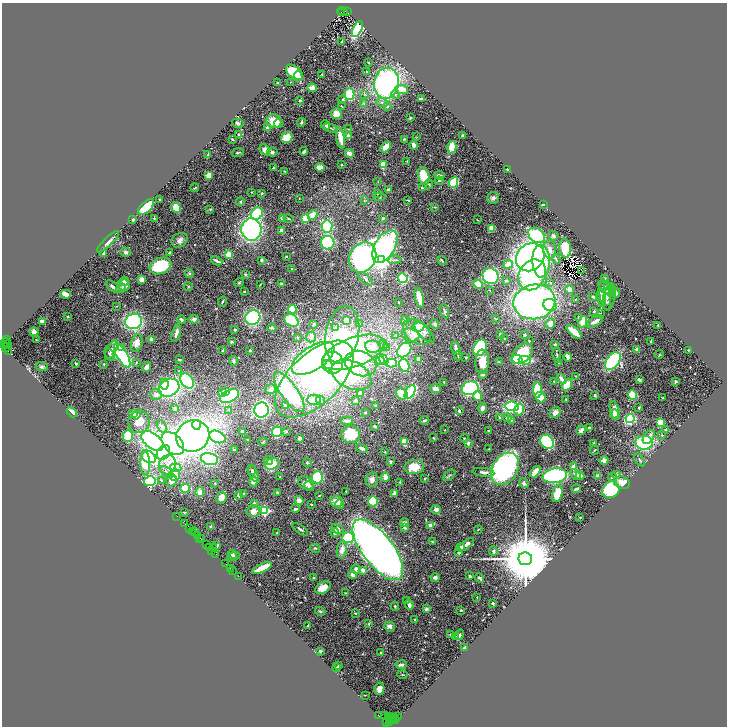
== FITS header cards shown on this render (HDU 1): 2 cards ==
NAXIS1  =                 1450
NAXIS2  =                 1448

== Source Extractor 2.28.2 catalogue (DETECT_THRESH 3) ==
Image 1450 x 1448 px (HDU 1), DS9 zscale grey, zoomed out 1/2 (1 PNG px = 2 x 2 image px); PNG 729 x 728 px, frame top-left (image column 2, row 1447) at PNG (2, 3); each listed source drawn as its Kron ellipse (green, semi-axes under 4 px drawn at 4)
Background 1.24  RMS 0.038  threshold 0.114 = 3 sigma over >= 5 px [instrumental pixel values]
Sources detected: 633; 48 cannot appear on this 1/2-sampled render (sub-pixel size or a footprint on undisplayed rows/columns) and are neither listed nor drawn; of the other 585, the 500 brightest by FLUX_AUTO listed and drawn (85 fainter detections omitted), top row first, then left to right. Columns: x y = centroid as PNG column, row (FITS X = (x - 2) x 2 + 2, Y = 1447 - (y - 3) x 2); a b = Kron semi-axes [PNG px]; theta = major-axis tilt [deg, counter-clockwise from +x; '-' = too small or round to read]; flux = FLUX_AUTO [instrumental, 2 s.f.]
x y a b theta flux
342 11 5 2 - 330
341 12 2 1 - 280
347 12 3 1 - 330
357 29 9 4 64 740
342 41 2 2 - 12
368 63 2 2 - 6.1
367 71 3 2 - 4.7
294 72 10 6 -38 220
322 74 3 3 - 6.1
298 76 5 3 - 37
290 82 2 1 - 3.9
278 83 3 3 - 11
386 83 15 12 80 1500
312 88 5 3 - 65
402 89 6 3 -13 140
349 94 6 5 - 330
395 94 4 3 - 13
365 95 3 3 - 6
421 99 4 2 - 17
300 100 3 3 - 13
342 100 4 3 - 9
364 103 3 3 - 11
382 103 6 4 -18 19
341 106 2 2 - 4.5
387 106 3 3 - 21
336 114 5 5 - 100
410 118 3 2 - 7.9
274 121 7 6 - 140
301 122 4 2 - 12
238 123 6 3 -14 14
278 123 4 3 - 26
326 125 5 3 - 18
268 128 4 3 - 68
331 128 7 2 -20 9.6
349 129 3 2 - 3.8
238 134 3 2 - 9.8
463 135 3 2 - 13
348 136 3 3 - 36
287 137 6 5 - 110
417 137 3 2 - 3.8
340 138 11 4 -80 110
232 139 3 2 - 6.6
404 139 4 3 - 7.5
414 145 4 3 - 44
386 147 6 3 46 90
452 147 6 4 75 96
265 150 6 4 -53 55
304 151 4 2 - 16
272 152 5 4 - 17
238 153 6 2 12 8.4
349 153 4 4 - 44
208 155 4 2 - 9.2
407 161 3 2 - 3.9
341 165 3 2 - 4.2
383 165 4 3 - 100
273 167 3 2 - 4.8
320 167 5 3 - 98
507 169 2 2 - 13
284 171 3 2 - 7.7
209 175 3 3 - 110
439 175 5 3 - 29
424 176 9 5 -71 180
439 181 4 2 - 6.9
378 182 3 2 - 4.3
454 182 6 3 69 420
429 184 4 3 - 11
195 188 4 2 - 8.8
422 188 4 2 - 9
388 189 3 2 - 12
252 192 3 3 - 5.5
262 193 2 2 - 6.8
377 194 3 2 - 4
379 197 6 3 4 11
299 198 2 1 - 4.4
493 198 6 6 - 23
159 199 2 2 - 6.5
408 200 4 2 - 7
240 201 4 4 - 11
364 201 3 2 - 4.3
543 204 3 2 - 8
146 207 10 5 42 190
176 207 5 4 - 80
435 207 4 3 - 4.7
210 209 3 3 - 6.7
257 214 6 5 - 420
313 215 5 3 - 89
283 218 3 3 - 45
306 218 3 3 - 160
383 218 3 3 - 10
154 219 3 3 - 6.9
289 219 5 2 - 6.2
133 220 3 2 - 7.7
477 220 2 2 - 4.3
327 226 6 5 - 470
492 228 4 3 - 83
251 229 11 10 - 1800
282 231 3 3 - 35
536 235 9 6 -39 590
553 236 5 5 - 20
180 240 8 7 - 36
108 242 14 4 44 38
328 243 7 6 - 460
385 246 18 10 59 1100
565 248 9 6 -82 150
550 249 9 6 -87 49
125 252 5 4 - 21
169 253 3 2 - 21
104 254 3 2 - 30
229 254 4 3 - 150
286 256 2 2 - 5.5
363 257 16 13 58 2100
530 257 15 13 42 2500
556 259 5 2 - 10
262 260 4 3 - 10
381 260 4 4 - 7500
395 260 6 3 5 12
216 261 6 3 -27 27
442 261 5 3 - 13
541 261 16 9 -89 420
508 264 5 3 - 62
160 266 11 8 21 330
292 269 3 2 - 6.6
581 270 2 1 - 4
189 273 4 4 - 8.6
245 275 3 3 - 8.3
532 275 16 13 59 1000
491 276 8 7 - 820
403 278 5 4 - 330
604 278 3 3 - 6.5
142 279 4 3 - 63
365 279 9 3 -42 18
124 281 5 4 - 24
506 281 3 3 - 9.7
239 282 5 3 - 9.4
550 282 2 2 - 4.3
281 284 3 3 - 11
478 284 5 4 - 93
124 285 6 5 - 42
260 285 3 1 - 4.2
188 286 4 3 - 7.1
113 287 9 3 -37 34
605 287 7 5 -56 19
121 288 5 4 - 14
609 289 7 3 -71 13
490 290 2 2 - 4
570 290 4 3 - 53
244 291 3 2 - 4.2
616 293 5 2 - 42
66 294 5 3 - 110
605 295 16 5 -81 75
593 297 3 2 - 10
609 297 14 6 78 29
419 298 10 3 -77 120
602 298 9 3 -82 44
575 299 3 2 - 4.2
222 302 5 2 - 8.8
399 302 2 2 - 4.1
534 302 21 17 12 2700
550 305 7 6 - 200
117 306 3 2 - 4.9
292 309 4 4 - 280
444 311 7 4 -69 18
594 311 4 3 - 5.5
600 314 3 3 - 10
67 316 2 2 - 15
253 318 8 7 - 880
496 318 3 2 - 5.1
578 318 4 3 - 7.3
194 319 5 4 - 24
181 320 4 3 - 13
291 320 7 5 -33 400
346 320 4 3 - 50
405 320 4 3 - 8.9
134 321 8 7 - 1100
595 321 9 3 31 41
42 322 4 3 - 37
583 322 6 4 75 130
314 324 3 3 - 9.4
360 324 4 3 - 13
435 324 5 3 - 18
550 324 5 4 - 53
658 325 2 2 - 7.1
418 327 6 4 9 100
272 328 4 3 - 14
336 328 4 4 - 17
235 330 2 2 - 10
34 332 4 3 - 33
417 332 16 11 -40 190
424 332 13 5 -49 30
574 332 9 3 -41 220
176 333 9 3 73 32
500 334 4 3 - 14
342 335 29 16 79 750
411 335 8 6 -8 37
524 335 3 3 - 6.6
396 336 3 2 - 4.2
297 337 4 3 - 8.4
311 337 5 5 - 32
504 338 3 2 - 3.8
151 339 4 4 - 18
7 340 2 1 - 120
36 340 3 2 - 4.4
529 341 3 2 - 5
651 341 4 2 - 7
6 342 4 2 - 530
231 342 3 3 - 9.5
137 343 9 5 78 50
383 344 5 4 - 12
555 344 3 2 - 13
7 345 2 1 - 92
4 346 3 1 - 120
373 346 8 6 -7 49
121 347 4 3 - 27
5 348 3 1 - 30
386 348 4 3 - 8
456 348 7 2 -74 57
480 348 8 6 64 470
637 349 4 3 - 16
111 350 10 5 64 34
223 350 3 3 - 7.3
250 350 3 2 - 9.4
404 350 8 6 49 360
688 350 2 2 - 5.8
8 351 2 2 - 720
353 352 32 14 20 680
110 354 7 4 -62 16
522 354 12 8 43 260
122 355 13 5 -60 710
557 355 8 2 -85 7.2
659 355 4 3 - 5
458 356 4 2 - 5.4
466 357 3 2 - 6.2
568 357 4 3 - 43
313 358 24 11 33 1300
418 359 4 3 - 30
517 359 5 4 - 170
179 360 3 2 - 12
384 360 5 4 - 330
525 360 6 4 -4 380
233 361 4 3 - 17
380 361 4 3 - 130
613 361 10 6 51 910
136 362 4 2 - 4.8
482 362 12 7 86 98
499 362 3 3 - 4.4
333 363 11 10 - 3400
361 363 16 12 -22 360
391 363 6 4 2 240
559 363 3 2 - 12
76 364 4 3 - 9.9
104 364 3 2 - 4
404 365 6 5 - 380
42 366 6 4 -2 17
328 366 6 5 - 1200
147 367 5 3 - 31
179 371 3 3 - 5.4
483 374 3 3 - 22
351 375 21 13 -25 990
576 376 3 2 - 5.3
314 379 49 25 44 1600
561 379 5 3 - 37
639 380 3 2 - 17
187 381 8 6 -54 510
554 381 3 2 - 7.5
444 382 3 3 - 5.6
675 382 2 2 - 9.2
164 384 5 4 - 120
567 385 6 3 57 280
169 388 10 8 28 1100
470 388 8 7 - 690
271 389 5 4 - 31
435 389 5 4 - 40
538 390 7 4 -90 260
225 392 3 3 - 64
289 392 23 8 -55 810
410 392 8 4 60 790
223 393 3 3 - 61
360 393 3 3 - 38
156 394 6 5 - 40
402 394 6 5 - 130
595 395 3 2 - 7.4
632 395 5 4 - 240
230 396 10 5 27 760
478 396 5 4 - 110
540 397 5 5 - 99
663 398 2 2 - 6.2
314 400 7 5 -1 93
320 400 4 3 - 8.5
566 400 3 2 - 5.1
356 401 3 2 - 18
285 406 3 3 - 18
376 406 4 3 - 15
512 406 7 4 -6 840
639 407 2 2 - 8.6
175 408 2 2 - 20
482 408 5 4 - 27
229 410 4 3 - 6.3
262 410 7 7 - 1200
519 410 6 4 77 78
615 410 9 4 -74 99
459 411 3 2 - 16
72 412 6 3 -45 55
555 412 6 5 - 42
134 413 4 3 - 60
365 413 2 2 - 4.9
614 414 4 3 - 32
136 415 4 3 - 79
499 417 3 2 - 4.8
508 418 4 4 - 18
630 418 4 4 - 1100
424 420 5 3 - 13
511 420 3 3 - 7.5
347 421 6 3 3 19
139 422 11 10 - 83
660 422 3 3 - 240
196 425 5 4 - 200
162 426 7 4 -58 15
375 426 3 2 - 15
589 428 3 3 - 11
445 430 2 2 - 4.1
488 430 3 2 - 3.9
581 430 5 2 - 76
666 430 4 3 - 18
243 431 3 3 - 26
286 431 3 2 - 5.2
277 432 5 5 - 480
351 434 9 9 - 220
662 435 4 2 - 5.2
128 436 6 5 - 160
193 436 17 15 28 3300
217 437 8 5 -26 510
649 437 8 5 55 52
299 438 2 2 - 29
433 438 2 2 - 6.1
464 438 4 3 - 6.9
247 440 2 2 - 4.4
152 441 13 7 -38 1800
263 442 4 3 - 6.2
404 442 4 3 - 130
547 442 8 6 -53 780
173 443 13 9 -47 1300
468 443 4 3 - 23
594 443 3 2 - 13
644 443 8 7 - 560
362 448 6 4 -15 20
489 449 2 2 - 6
234 450 2 2 - 6.5
594 450 5 2 - 5.3
163 452 8 6 58 360
385 452 2 2 - 4.9
148 457 8 5 -34 300
209 459 9 5 -14 660
268 460 4 4 - 14
640 460 7 3 -55 11
604 461 4 4 - 27
391 462 4 3 - 11
145 463 12 5 -88 180
307 463 4 3 - 8
272 464 7 5 26 200
167 465 10 8 67 69
414 467 10 7 12 120
574 467 4 4 - 48
176 468 5 4 - 260
505 469 17 12 60 1600
252 470 5 3 - 11
167 472 8 2 -39 13
483 472 11 3 -8 29
535 472 7 3 51 100
253 474 9 4 -65 24
575 474 6 4 -48 15
175 475 6 5 - 69
449 475 7 3 41 9
617 475 4 3 - 11
555 476 12 7 9 1100
580 476 4 3 - 43
598 476 4 3 - 35
280 477 2 2 - 6.4
317 477 6 6 - 320
385 477 4 3 - 66
612 477 4 3 - 8.1
425 478 3 2 - 5.6
372 479 7 6 - 36
161 480 4 3 - 9.7
150 481 6 5 - 590
171 481 6 5 - 34
253 482 5 4 - 47
400 482 3 3 - 4.5
215 483 3 3 - 5.4
306 483 8 6 -30 33
524 483 5 4 - 21
622 483 8 6 -15 67
309 486 5 4 - 23
185 488 5 4 - 170
576 489 4 2 - 16
611 490 9 8 - 890
346 491 2 2 - 5.6
200 492 5 4 - 50
277 492 4 3 - 6
395 493 4 3 - 31
244 494 3 3 - 12
557 494 8 5 76 180
319 495 3 2 - 4
239 496 4 3 - 8.7
221 497 6 5 - 56
299 501 4 4 - 38
336 501 6 6 - 60
373 501 5 5 - 180
254 503 3 3 - 14
340 504 5 4 - 16
311 505 2 2 - 4.1
295 509 3 2 - 14
436 509 4 4 - 26
264 510 3 3 - 990
253 511 7 5 16 54
184 512 3 3 - 4.3
177 516 3 1 - 59
580 517 2 2 - 3.8
404 522 4 3 - 34
185 524 2 1 - 120
431 526 3 3 - 64
211 527 2 2 - 46
405 528 3 3 - 13
190 529 3 1 - 79
300 529 9 2 -35 13
337 529 6 4 -30 22
478 529 4 2 - 4.6
192 531 3 1 - 26
195 531 2 1 - 170
277 533 3 2 - 4.2
335 533 4 2 - 17
197 536 3 2 - 140
199 538 2 1 - 73
348 538 6 5 - 440
201 539 3 1 - 100
432 542 2 2 - 5.4
466 544 9 3 37 47
206 545 4 2 - 190
217 546 4 2 - 11
461 547 4 3 - 18
209 548 3 1 - 23
213 548 3 2 - 170
315 548 5 3 - 8
342 550 8 5 80 55
378 550 36 15 -53 12000
212 551 4 1 - 520
493 551 5 3 - 12
459 553 4 3 - 12
216 554 2 1 - 120
232 554 4 3 - 17
233 557 6 3 18 29
525 559 7 6 - 84000
226 563 3 1 - 110
230 568 2 2 - 120
262 568 10 3 24 170
356 569 5 5 - 29
232 570 3 2 - 190
362 570 3 3 - 37
352 575 4 3 - 33
238 576 2 1 - 49
470 576 2 2 - 12
435 577 4 3 - 28
314 578 3 2 - 5.9
479 578 5 2 - 15
323 588 8 5 27 81
345 593 3 2 - 4.2
477 597 2 1 - 4.2
407 600 3 3 - 6.2
493 603 2 2 - 12
409 605 5 3 - 41
395 606 4 3 - 8.3
426 609 4 3 - 19
461 610 2 2 - 13
320 611 5 3 - 11
356 613 3 2 - 7.2
415 620 3 3 - 5.9
369 624 3 3 - 6.5
308 625 4 2 - 13
390 626 5 5 - 22
450 634 3 3 - 6.7
460 634 6 3 67 11
456 637 3 3 - 7
464 648 2 2 - 17
320 651 3 3 - 11
381 653 3 3 - 20
401 665 5 3 - 25
338 666 3 2 - 5
337 668 3 2 - 7.3
402 675 5 2 - 5.3
379 689 6 5 - 57
365 695 2 1 - 3.9
379 716 3 1 - 83
384 716 3 1 - 83
389 716 4 1 - 260
398 716 4 2 - 180
393 718 3 1 - 220
395 719 4 2 - 380
391 720 5 1 - 400
391 721 2 2 - 150
387 723 3 2 - 93
389 723 3 1 - 53
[85 fainter detections neither listed nor drawn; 48 sub-pixel or undisplayed-footprint detections neither listed nor drawn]